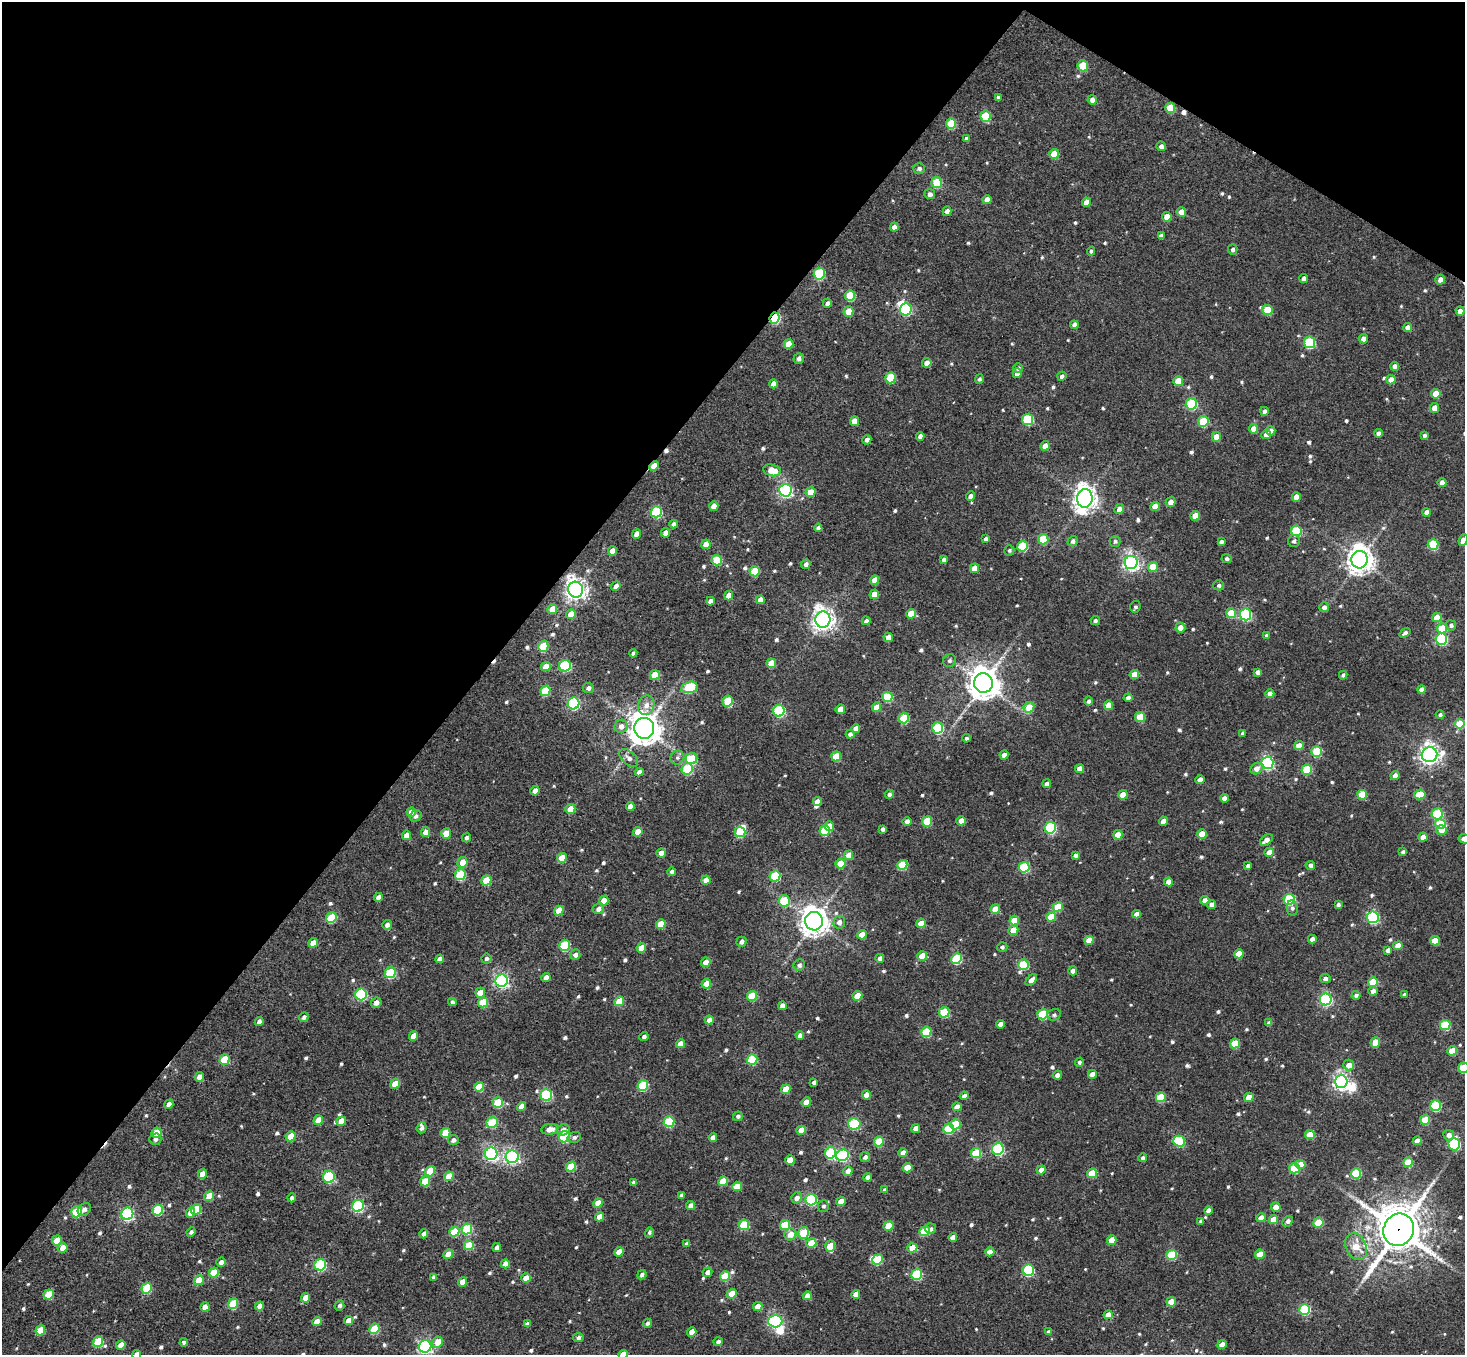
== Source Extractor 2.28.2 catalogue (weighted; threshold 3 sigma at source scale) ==
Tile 2 of 4 x 4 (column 2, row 1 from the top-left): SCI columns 1501-2963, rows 4258-5610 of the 5931 x 5949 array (HDU 1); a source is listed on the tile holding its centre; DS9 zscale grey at full resolution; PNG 1467 x 1357 px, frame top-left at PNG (2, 2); each listed source drawn as its Kron ellipse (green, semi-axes under 4 px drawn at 4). Shown black and unused: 36% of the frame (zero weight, under 3 of 4 exposures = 6% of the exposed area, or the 3 px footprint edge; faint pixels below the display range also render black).
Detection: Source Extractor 2.28.2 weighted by HDU 2 'WHT'; one run over the whole footprint, this tile lists its part. Background 0.00505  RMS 0.0047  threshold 0.0214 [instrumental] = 3 sigma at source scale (4.5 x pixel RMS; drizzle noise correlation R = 1.50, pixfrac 1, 0.05/0.05 arcsec/px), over >= 5 px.
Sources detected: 721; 1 too faint to see at this stretch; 4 inside a brighter object's white glare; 4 cosmic-ray / hot-pixel residue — neither listed nor drawn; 5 inside a brighter listed object's ellipse — not listed separately; of the other 707, all 500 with FLUX_AUTO >= 1.13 (the completeness limit of this list) listed and drawn (207 fainter detections not listed), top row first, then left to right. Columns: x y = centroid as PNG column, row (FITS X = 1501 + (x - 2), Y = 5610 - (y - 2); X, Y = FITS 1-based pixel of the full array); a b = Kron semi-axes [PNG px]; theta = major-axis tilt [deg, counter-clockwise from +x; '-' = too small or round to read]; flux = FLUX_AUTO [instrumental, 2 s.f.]
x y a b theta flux
1083 66 5 5 - 19
998 98 4 3 - 1.2
1092 100 5 4 - 2.6
1170 108 5 5 - 12
986 116 6 5 - 19
951 124 5 5 - 18
966 139 4 4 - 1.8
1161 146 5 4 - 2.6
1054 154 5 5 - 8.3
919 168 6 5 - 1.5
937 182 5 5 - 18
930 194 5 5 - 1.9
987 200 4 4 - 3.7
1086 202 4 4 - 3.9
947 211 5 4 - 2.3
1181 212 4 4 - 6
1167 217 5 4 - 6
894 227 4 4 - 4
1161 236 4 4 - 2.3
1233 249 5 5 - 1.6
1091 251 4 4 - 1.3
819 274 6 5 - 40
1304 279 4 4 - 2
1440 280 5 4 - 3
850 295 5 5 - 18
827 303 4 4 - 2.2
906 309 6 6 - 46
1267 310 5 5 - 13
848 311 5 5 - 8.5
1460 311 4 4 - 4
775 318 5 5 - 37
1074 325 4 4 - 2.6
1408 328 4 4 - 4.3
1363 339 4 4 - 2.7
1310 342 6 5 - 40
788 344 5 5 - 7.2
799 358 5 5 - 2.2
927 363 5 4 - 4.4
1394 366 4 4 - 2
1018 368 5 4 - 1.4
1017 373 5 4 - 3.7
1062 376 5 4 - 1.7
890 378 5 5 - 21
979 379 5 4 - 1.2
1391 380 4 4 - 4.4
1178 381 5 5 - 12
773 384 4 4 - 3.5
1436 394 5 4 - 7.3
1191 404 6 5 - 40
1434 408 5 4 - 4.1
1264 411 4 4 - 1.8
1028 419 5 5 - 32
854 421 5 4 - 6
1203 421 5 5 - 24
1254 429 5 4 - 6
1271 431 4 4 - 4.1
1378 433 4 4 - 2.2
1266 435 5 4 - 3.9
1424 435 3 3 - 1.2
920 436 4 4 - 2.9
1216 437 5 4 - 6.4
867 440 4 4 - 2.1
1045 446 4 4 - 4
654 466 5 4 - 6.5
772 470 9 5 -13 8.9
1442 483 4 4 - 3.8
785 490 6 6 - 100
811 492 5 4 - 7.4
970 496 5 4 - 2.4
1296 497 4 4 - 5.4
1085 498 9 7 81 460
1170 502 5 4 - 3.5
714 506 5 4 - 5
1155 506 5 4 - 6
1119 509 5 4 - 3.4
656 512 6 5 - 43
1427 512 4 4 - 3.2
1195 516 4 4 - 8.1
674 524 4 4 - 2
818 528 4 4 - 1.5
1296 531 5 5 - 26
666 533 5 4 - 3.6
637 534 5 4 - 4.9
986 539 4 4 - 1.6
1043 539 5 5 - 17
1463 540 6 4 67 4
1073 541 5 5 - 1.6
1115 541 5 5 - 1.4
1294 541 6 6 - 1.6
1221 542 4 4 - 1.8
706 544 5 4 - 5.3
1433 544 5 5 - 27
1022 546 5 5 - 23
1009 550 5 5 - 1.1
612 551 5 4 - 5
1227 558 5 4 - 1.4
717 560 5 5 - 20
944 560 4 4 - 1.8
1360 560 9 8 - 570
1131 562 6 6 - 170
806 564 5 4 - 1.9
1153 567 5 5 - 11
975 568 5 4 - 7.2
755 571 5 5 - 15
875 580 4 4 - 5.4
1219 585 5 5 - 1.5
616 586 5 4 - 2.9
576 590 8 7 - 330
874 594 5 4 - 6.8
729 596 4 4 - 4.8
760 600 4 4 - 4.5
710 601 4 4 - 2.5
1135 607 6 5 - 1.3
1324 607 5 5 - 2.1
552 609 5 4 - 6.6
1231 613 5 5 - 9.5
571 614 5 4 - 8.1
911 614 5 4 - 9.9
1245 614 6 5 - 63
1437 617 5 4 - 8
823 620 8 7 - 360
1095 620 5 4 - 1.2
866 621 4 4 - 1.7
1451 625 5 5 - 1.3
1180 628 5 5 - 4.1
1442 628 5 5 - 11
1405 633 6 3 38 1.3
1267 635 4 4 - 1.3
888 637 4 4 - 3.7
1441 639 6 5 - 48
543 646 5 5 - 19
633 653 4 3 - 1.4
950 661 7 6 - 1.3
771 663 5 4 - 9.4
546 666 5 4 - 5.2
565 666 6 5 - 44
1258 672 4 4 - 2.7
655 675 5 5 - 9.8
1134 675 5 4 - 6.3
1343 675 4 4 - 1.4
983 683 10 9 - 950
689 687 8 5 15 26
588 688 5 5 - 1.9
1422 689 4 4 - 2.5
545 691 5 5 - 19
1270 694 4 4 - 3.5
887 697 5 5 - 23
1128 698 4 4 - 1.5
728 701 5 5 - 20
1088 701 5 4 - 1.3
573 703 6 5 - 64
646 705 10 8 74 3.7
1109 705 4 4 - 6.8
877 707 5 4 - 7.5
1029 707 5 5 - 9.9
840 709 5 4 - 6.5
779 711 6 5 - 50
1440 715 4 4 - 1.2
1140 717 5 5 - 13
904 718 5 5 - 23
1460 724 5 5 - 15
621 726 6 6 - 3.1
644 728 10 10 - 860
856 728 4 4 - 3.2
938 728 5 5 - 35
1243 733 4 3 - 1.2
850 734 4 4 - 1.9
966 738 4 4 - 1.2
1299 746 5 4 - 5.9
1317 751 5 5 - 24
1004 755 4 4 - 3.9
1429 755 8 7 - 270
836 756 5 5 - 14
629 758 11 6 -42 2.7
677 758 7 6 - 1.7
691 759 6 5 - 19
1267 763 6 6 - 80
687 769 6 5 - 30
1080 769 4 4 - 5.1
1256 769 6 5 - 3.4
1307 769 5 5 - 18
639 772 4 4 - 2.1
1395 775 4 4 - 2.4
1200 780 4 4 - 4.7
1047 784 4 4 - 2.5
535 791 4 4 - 3
889 794 4 4 - 1.5
1420 794 6 5 - 11
1123 795 5 4 - 6.7
1362 795 5 5 - 14
1224 798 4 4 - 2.5
817 802 4 4 - 4.2
630 806 4 4 - 3.8
570 809 5 4 - 7.2
411 812 5 4 - 4.3
1437 814 5 5 - 33
416 816 6 5 - 1.6
907 821 4 4 - 2.3
927 821 5 5 - 18
961 821 5 4 - 5.1
1164 821 4 4 - 4.3
1440 824 5 5 - 19
829 826 5 4 - 6
1050 828 6 5 - 47
882 829 4 3 - 1.6
825 830 5 5 - 24
1441 830 5 5 - 4.8
426 832 5 4 - 4.3
638 832 5 4 - 7.3
740 832 5 5 - 19
446 834 5 5 - 8.8
1202 834 5 4 - 9.2
406 835 5 4 - 4.3
1118 835 5 4 - 8.7
1423 837 4 4 - 4
466 838 5 4 - 1.4
1464 839 6 4 -9 4.9
1266 840 7 4 38 3.5
1269 852 5 4 - 4.8
1403 852 4 4 - 1.4
661 853 4 4 - 4.9
849 855 5 4 - 5.8
1075 855 4 4 - 1.7
562 858 5 4 - 11
462 862 5 5 - 6.2
841 863 5 5 - 13
902 865 5 5 - 19
1310 865 5 4 - 1.8
1248 866 4 3 - 1.7
1024 867 5 5 - 30
672 872 4 4 - 1.6
460 875 5 5 - 25
775 876 5 5 - 29
486 880 5 5 - 13
706 880 5 4 - 4.3
1169 882 4 4 - 5.1
378 897 4 4 - 3.1
1289 899 5 5 - 37
1205 900 4 4 - 2.5
604 901 5 4 - 7
784 901 6 5 - 22
1338 904 4 3 - 1.3
1212 905 4 4 - 3.3
1058 907 5 4 - 11
1292 908 8 5 -81 1.4
598 909 6 5 - 2.5
995 909 5 4 - 8.7
559 911 5 4 - 8.8
1136 914 4 4 - 3.2
1051 917 5 4 - 11
1373 917 6 6 - 64
331 918 5 5 - 21
1014 920 5 4 - 9.7
814 921 9 9 - 650
839 922 6 6 - 2.9
921 923 5 4 - 7.8
661 924 5 4 - 9.3
387 925 5 4 - 2.2
1013 930 5 5 - 6.7
862 935 5 4 - 5.7
1312 939 4 4 - 3.5
1089 940 4 4 - 5.7
1435 941 5 4 - 7.6
741 942 5 5 - 2.3
313 943 5 4 - 5.5
565 945 5 5 - 26
1398 946 4 4 - 4.9
1002 947 5 5 - 1.4
641 948 5 4 - 6.4
1388 950 4 4 - 1.9
1239 954 5 4 - 9.5
575 955 5 5 - 2
922 956 5 4 - 11
486 958 5 5 - 1.2
880 958 4 4 - 2.1
440 959 4 4 - 3.1
956 959 5 5 - 31
706 962 5 4 - 4.9
799 965 6 5 - 1.7
1023 965 5 5 - 24
1073 971 4 4 - 3
390 973 5 5 - 28
546 977 5 4 - 3
1325 978 5 4 - 1.8
1031 980 7 4 46 2.8
502 981 6 6 - 110
1373 982 5 5 - 13
706 984 5 4 - 10
1373 991 4 4 - 2.6
480 993 5 5 - 6.6
361 994 6 5 - 45
1356 995 4 4 - 1.2
1404 995 4 3 - 1.4
752 996 5 5 - 17
857 996 5 4 - 10
1326 999 6 6 - 76
619 1001 5 4 - 12
452 1002 4 4 - 1.2
483 1002 5 5 - 15
376 1003 5 5 - 2.8
782 1006 4 4 - 3.3
944 1012 5 5 - 25
1043 1014 5 5 - 24
1054 1015 7 5 19 1.3
304 1017 5 4 - 1.6
709 1020 4 4 - 3.3
259 1022 5 4 - 2
1269 1023 4 4 - 2.1
1000 1024 4 4 - 3
1445 1025 5 5 - 24
926 1032 5 5 - 21
800 1035 4 4 - 2.4
413 1036 5 4 - 4.9
644 1036 4 4 - 1.4
1375 1043 5 4 - 7.5
680 1044 5 4 - 4.4
1235 1044 5 5 - 14
1452 1051 5 4 - 10
224 1059 5 5 - 17
752 1059 5 5 - 28
1079 1062 5 4 - 1.1
1349 1065 5 5 - 4.3
1464 1068 5 5 - 21
1092 1074 4 4 - 3.3
1057 1075 4 4 - 2.4
199 1077 5 4 - 3.5
1341 1081 6 6 - 180
814 1082 4 4 - 1.5
395 1084 5 4 - 9.2
643 1085 5 5 - 30
479 1087 5 4 - 12
786 1089 5 4 - 7.8
546 1095 6 6 - 43
866 1095 4 4 - 4.7
964 1096 4 4 - 2
1161 1097 5 5 - 17
1249 1097 5 4 - 8.4
806 1102 5 4 - 6.1
498 1103 5 5 - 21
169 1104 5 4 - 2.9
1436 1106 5 5 - 37
521 1107 4 4 - 4.6
957 1107 4 4 - 4.2
738 1116 5 4 - 1.5
318 1120 5 4 - 7.8
1425 1120 5 5 - 12
341 1121 5 4 - 7.3
492 1122 6 5 - 23
669 1122 5 5 - 28
854 1124 6 5 - 45
955 1124 5 5 - 15
422 1128 5 5 - 1.7
916 1128 4 4 - 4.1
550 1129 8 5 8 5
948 1129 5 5 - 20
563 1130 6 5 - 3.7
801 1130 5 4 - 6.2
157 1133 5 5 - 15
445 1133 5 5 - 12
1310 1135 5 4 - 9.9
1449 1135 5 5 - 2.9
291 1136 5 4 - 11
564 1137 6 5 - 34
574 1137 7 5 19 1.5
713 1137 4 4 - 2.4
155 1139 6 5 - 1.8
453 1140 5 5 - 2.2
1179 1141 6 5 - 31
1417 1141 4 4 - 3.9
879 1142 5 5 - 15
1454 1144 6 6 - 53
998 1149 6 5 - 55
831 1153 6 5 - 32
903 1153 4 4 - 4.2
976 1153 5 5 - 20
491 1154 6 6 - 120
843 1155 6 5 - 52
512 1157 6 6 - 110
865 1157 5 5 - 1.7
1143 1158 4 4 - 1.3
790 1160 5 4 - 8.4
1408 1162 5 4 - 11
1300 1165 5 4 - 6.7
571 1167 5 5 - 16
907 1168 5 4 - 9.6
1294 1168 5 5 - 20
1041 1170 4 4 - 4.4
430 1171 5 5 - 13
848 1171 5 4 - 3.8
1092 1173 5 4 - 12
1356 1173 5 5 - 23
202 1174 5 4 - 5.5
449 1176 5 4 - 8.4
329 1177 6 6 - 40
867 1177 4 4 - 1.9
425 1181 5 5 - 12
723 1181 5 4 - 12
634 1182 4 4 - 1.6
737 1186 5 4 - 8.3
885 1190 4 4 - 1.6
209 1196 5 4 - 9.2
681 1196 4 4 - 1.7
292 1198 4 4 - 1.5
797 1198 6 5 - 2.9
811 1200 6 5 - 52
841 1202 5 4 - 5.8
598 1203 5 4 - 5.9
358 1206 6 5 - 53
691 1206 4 4 - 3.6
823 1206 6 5 - 1.3
1276 1207 5 4 - 5.2
84 1209 7 5 44 2.1
196 1209 5 5 - 15
158 1210 6 5 - 28
1208 1210 4 4 - 2.9
77 1212 6 5 - 27
191 1213 5 4 - 6
127 1214 6 6 - 79
600 1217 5 4 - 5.2
1261 1218 5 4 - 4.7
1273 1219 5 4 - 7.2
1201 1221 4 4 - 1.4
1288 1221 6 4 43 2.3
1318 1223 5 5 - 14
744 1225 5 5 - 20
785 1225 5 5 - 20
888 1226 5 4 - 11
467 1229 6 5 - 28
930 1229 5 5 - 1.4
1399 1230 16 15 - 2000
925 1231 5 5 - 17
191 1232 5 4 - 1.4
454 1232 5 5 - 15
649 1232 5 4 - 1.1
804 1233 6 5 - 20
424 1234 4 4 - 2.6
790 1234 6 6 - 5.2
953 1237 4 4 - 3
1112 1240 5 4 - 7.5
57 1241 5 5 - 11
811 1243 5 4 - 12
687 1244 4 4 - 1.5
469 1245 5 5 - 16
830 1246 6 5 - 9.6
497 1247 4 4 - 2.5
1356 1247 14 10 -64 8.5
63 1248 5 5 - 5.3
912 1248 5 4 - 9.4
619 1252 5 4 - 7.2
990 1252 4 4 - 4.5
448 1254 5 4 - 5.4
1260 1254 5 4 - 9.6
1172 1255 5 5 - 24
877 1259 5 5 - 15
221 1262 5 4 - 2.3
505 1264 4 4 - 4.4
320 1265 6 5 - 54
1028 1270 6 5 - 44
707 1272 5 4 - 2.2
214 1273 5 5 - 13
917 1274 5 5 - 31
642 1275 5 4 - 1.8
725 1276 5 5 - 15
433 1277 4 4 - 1.7
526 1278 4 4 - 6.5
199 1280 5 4 - 9.6
462 1282 4 4 - 5.6
147 1288 5 5 - 22
49 1294 5 5 - 14
732 1294 5 4 - 10
856 1294 4 4 - 4.1
807 1296 4 4 - 3.9
305 1298 5 4 - 5.8
1171 1302 5 4 - 6.8
233 1304 5 5 - 19
339 1305 5 5 - 1.4
259 1306 5 4 - 3.3
758 1306 5 4 - 4.6
205 1307 4 4 - 4
1304 1309 5 5 - 39
1108 1315 5 4 - 5.4
317 1321 5 4 - 5.7
348 1321 4 4 - 4.8
775 1321 7 6 - 99
647 1323 4 4 - 1.6
527 1324 4 4 - 2.3
374 1329 5 5 - 19
40 1330 5 4 - 12
692 1332 5 4 - 5.5
1049 1332 4 4 - 2.1
578 1338 5 4 - 1.5
98 1342 5 5 - 21
184 1342 4 4 - 1.4
438 1342 6 5 - 8.2
718 1342 4 4 - 1.7
121 1345 5 4 - 4.2
1222 1345 5 4 - 5.1
425 1346 6 6 - 100
137 1354 4 4 - 4
623 1354 5 4 - 5.2
Overlapping masked pixels (flux is a lower limit): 4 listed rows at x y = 775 318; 654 466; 576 590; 1399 1230
Isophote crosses this tile's border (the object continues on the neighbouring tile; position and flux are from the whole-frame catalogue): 5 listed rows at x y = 1463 540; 1464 839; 1464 1068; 137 1354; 623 1354